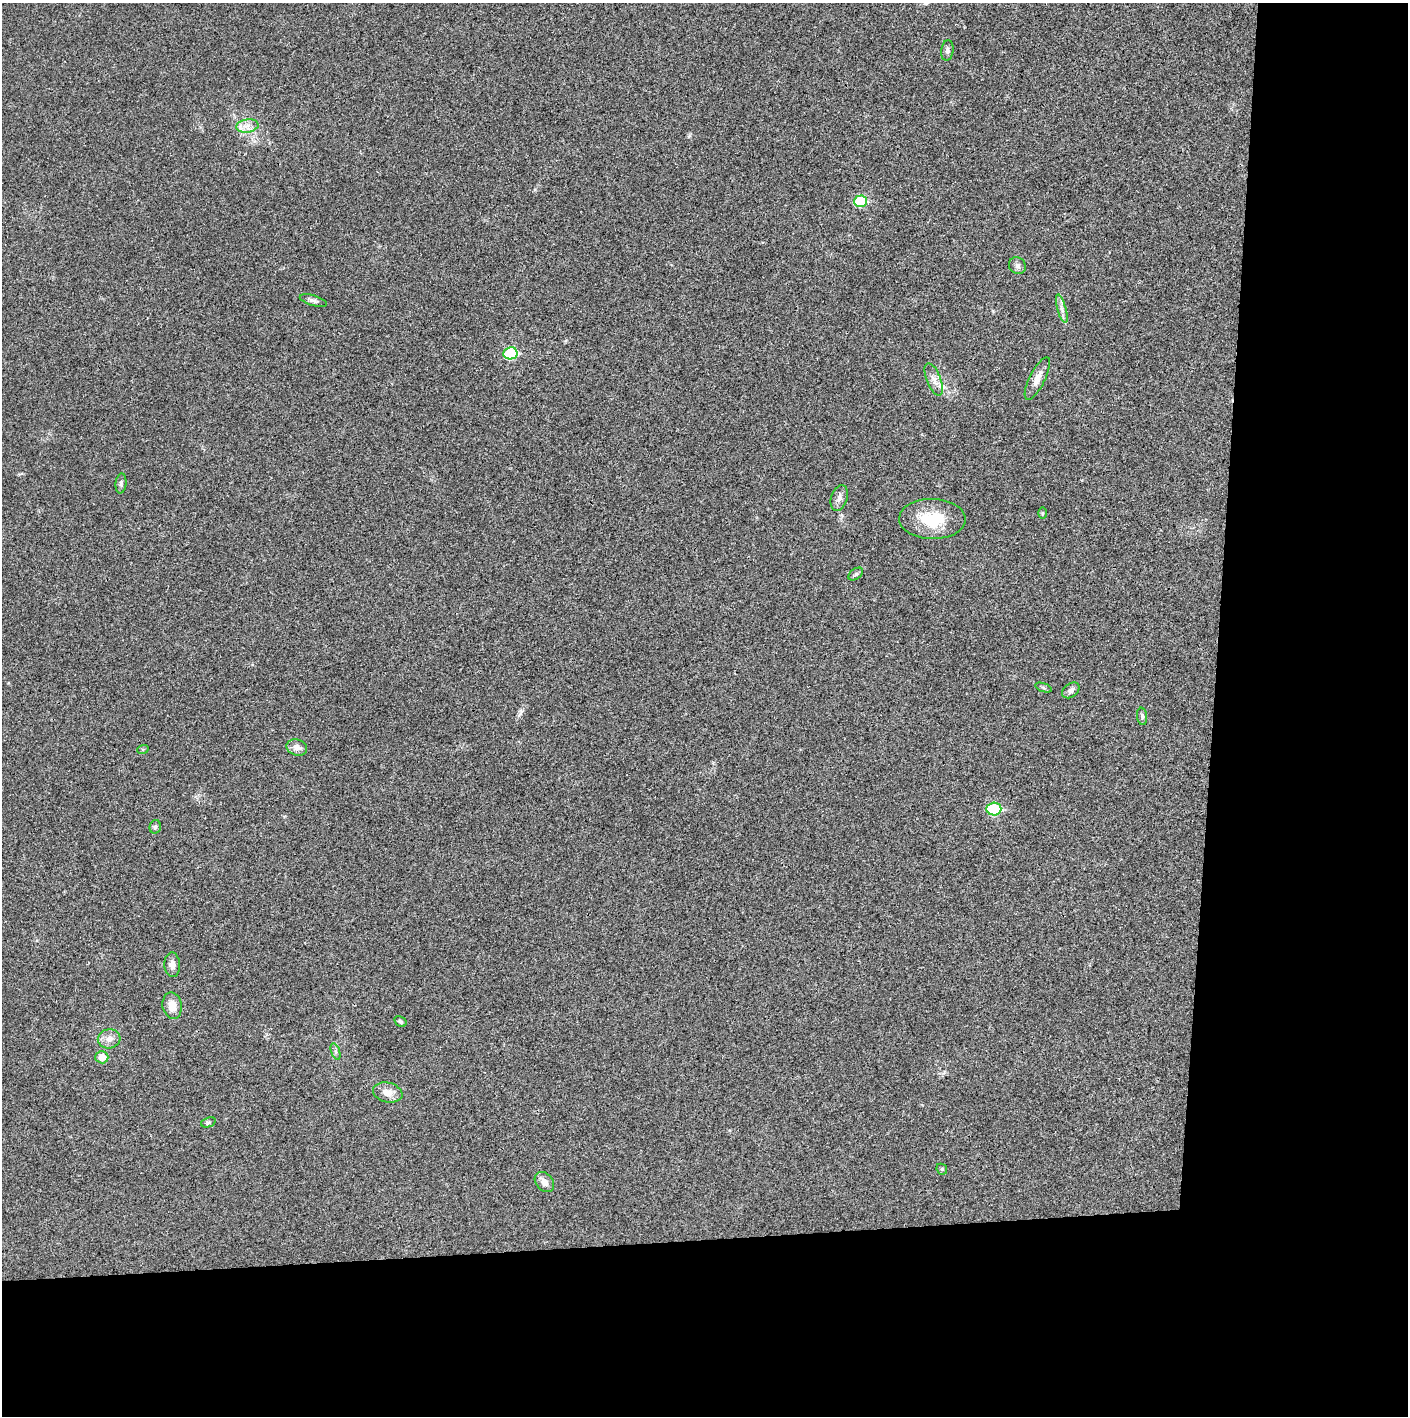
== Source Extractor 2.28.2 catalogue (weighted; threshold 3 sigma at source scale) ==
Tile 9 of 3 x 3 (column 3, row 3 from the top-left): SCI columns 2815-4220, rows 1-1414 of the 4221 x 4243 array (HDU 1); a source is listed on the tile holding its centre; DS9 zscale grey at full resolution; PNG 1410 x 1418 px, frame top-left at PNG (2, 3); each listed source drawn as its Kron ellipse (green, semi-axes under 4 px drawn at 4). Shown black and unused: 24% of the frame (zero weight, under 3 of 4 exposures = <1% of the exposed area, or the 3 px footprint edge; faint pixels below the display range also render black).
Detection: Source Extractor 2.28.2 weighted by HDU 2 'WHT'; one run over the whole footprint, this tile lists its part. Background 0.019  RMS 0.0051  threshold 0.0231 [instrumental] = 3 sigma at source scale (4.5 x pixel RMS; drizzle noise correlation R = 1.50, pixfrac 1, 0.05/0.05 arcsec/px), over >= 5 px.
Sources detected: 32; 1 inside a brighter listed object's ellipse — not listed separately; the other 31 listed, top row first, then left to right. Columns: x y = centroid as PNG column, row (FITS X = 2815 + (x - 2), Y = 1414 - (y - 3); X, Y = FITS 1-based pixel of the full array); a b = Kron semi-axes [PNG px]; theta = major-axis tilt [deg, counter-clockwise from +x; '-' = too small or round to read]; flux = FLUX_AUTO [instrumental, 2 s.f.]
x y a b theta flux
947 50 10 6 83 1.5
247 126 11 6 10 3.4
860 201 6 5 - 23
1017 266 9 8 - 1.7
313 300 14 5 -17 1.7
1062 309 15 4 -74 2.3
510 353 7 6 - 32
1037 378 23 7 63 4.7
934 379 17 7 -69 3.4
121 483 10 5 84 1.3
839 498 13 8 71 2.6
1042 513 6 4 90 0.61
932 519 33 20 -1 20
856 574 8 5 36 1
1043 688 8 3 -19 0.83
1071 690 10 6 37 2
1142 716 8 5 -82 1.1
297 747 10 8 -18 3.1
143 749 6 4 18 0.57
994 809 7 6 - 39
155 827 7 5 75 1.1
172 965 12 8 -87 2.8
172 1006 13 9 -80 5.5
400 1021 7 5 -31 0.91
109 1039 11 9 12 3.7
336 1051 8 3 -71 0.97
102 1057 6 6 - 5
388 1092 15 10 -13 4.7
208 1122 8 4 20 0.94
942 1169 6 5 - 0.74
544 1182 11 8 -50 3.6